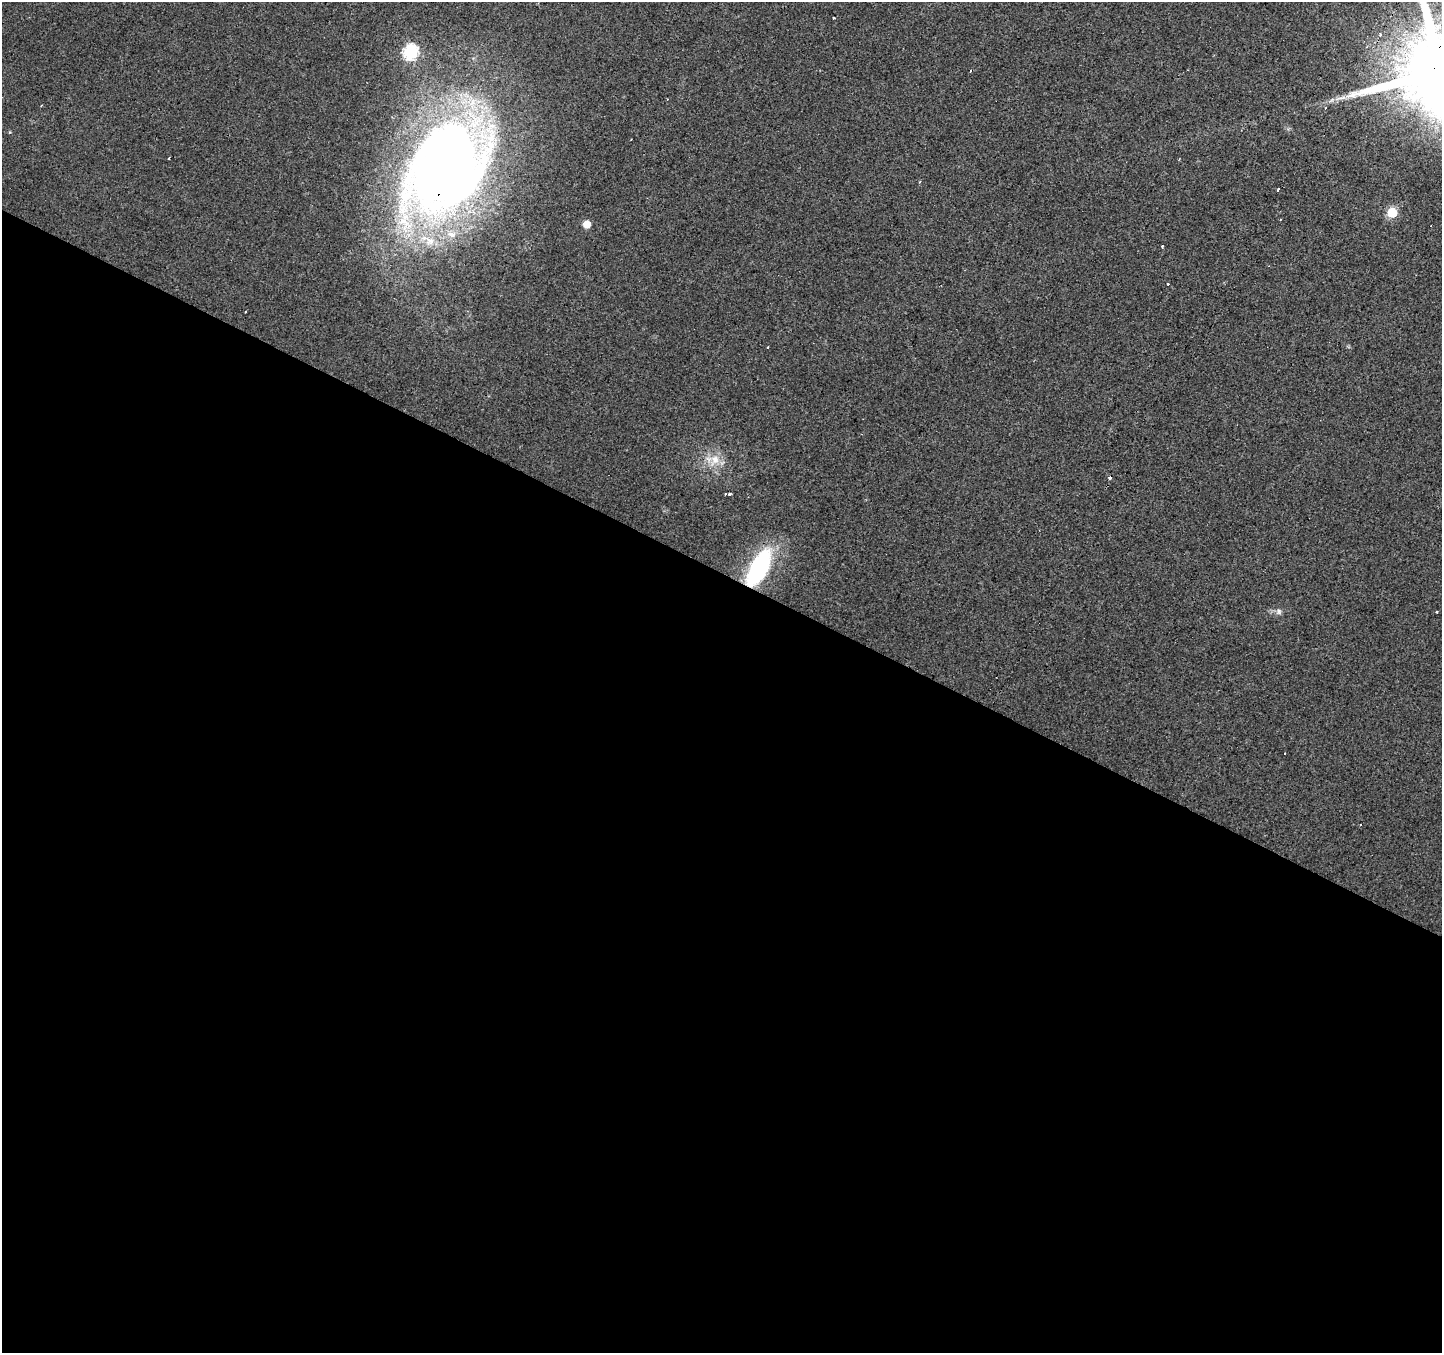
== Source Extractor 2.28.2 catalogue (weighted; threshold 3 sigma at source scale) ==
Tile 14 of 4 x 4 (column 2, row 4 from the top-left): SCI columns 1441-2880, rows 199-1549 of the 5769 x 5864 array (HDU 1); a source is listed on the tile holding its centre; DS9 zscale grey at full resolution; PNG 1444 x 1355 px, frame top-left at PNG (2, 2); no overlay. Shown black and unused: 58% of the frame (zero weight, under 2 of 3 exposures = <1% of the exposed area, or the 3 px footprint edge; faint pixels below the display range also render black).
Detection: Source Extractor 2.28.2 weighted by HDU 2 'WHT'; one run over the whole footprint, this tile lists its part. Background 0.0299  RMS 0.0062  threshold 0.0278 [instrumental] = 3 sigma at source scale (4.5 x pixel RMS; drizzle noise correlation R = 1.50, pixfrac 1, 0.0396/0.0396 arcsec/px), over >= 5 px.
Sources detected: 28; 8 cosmic-ray / hot-pixel residue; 1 long thin detection or spike segment (spike, bleed or trail) — not listed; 1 inside a brighter listed object's ellipse — not listed separately; the other 18 listed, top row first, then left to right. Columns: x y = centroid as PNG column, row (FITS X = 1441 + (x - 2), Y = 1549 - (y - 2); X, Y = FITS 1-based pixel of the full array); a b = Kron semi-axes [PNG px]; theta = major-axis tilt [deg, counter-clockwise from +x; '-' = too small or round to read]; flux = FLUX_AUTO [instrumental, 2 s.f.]
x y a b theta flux
834 18 3 2 - 0.7
1380 35 3 3 - 2.4
410 52 7 7 - 90
1441 72 24 22 50 12000
41 105 3 2 - 0.78
169 158 3 3 - 1.7
446 169 113 80 52 540
1278 190 4 3 - 3.7
1392 212 6 6 - 29
587 224 5 5 - 9.4
1163 246 3 3 - 2
1168 284 3 3 - 1.8
245 312 3 2 - 0.49
715 460 14 13 - 9.5
730 494 3 3 - 5.1
759 568 43 18 62 66
1279 611 8 8 - 2
1437 612 3 3 - 2.8
Overlapping masked pixels (flux is a lower limit): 3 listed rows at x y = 1441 72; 446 169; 759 568
Isophote crosses this tile's border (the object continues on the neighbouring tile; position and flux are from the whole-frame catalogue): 1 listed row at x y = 1441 72